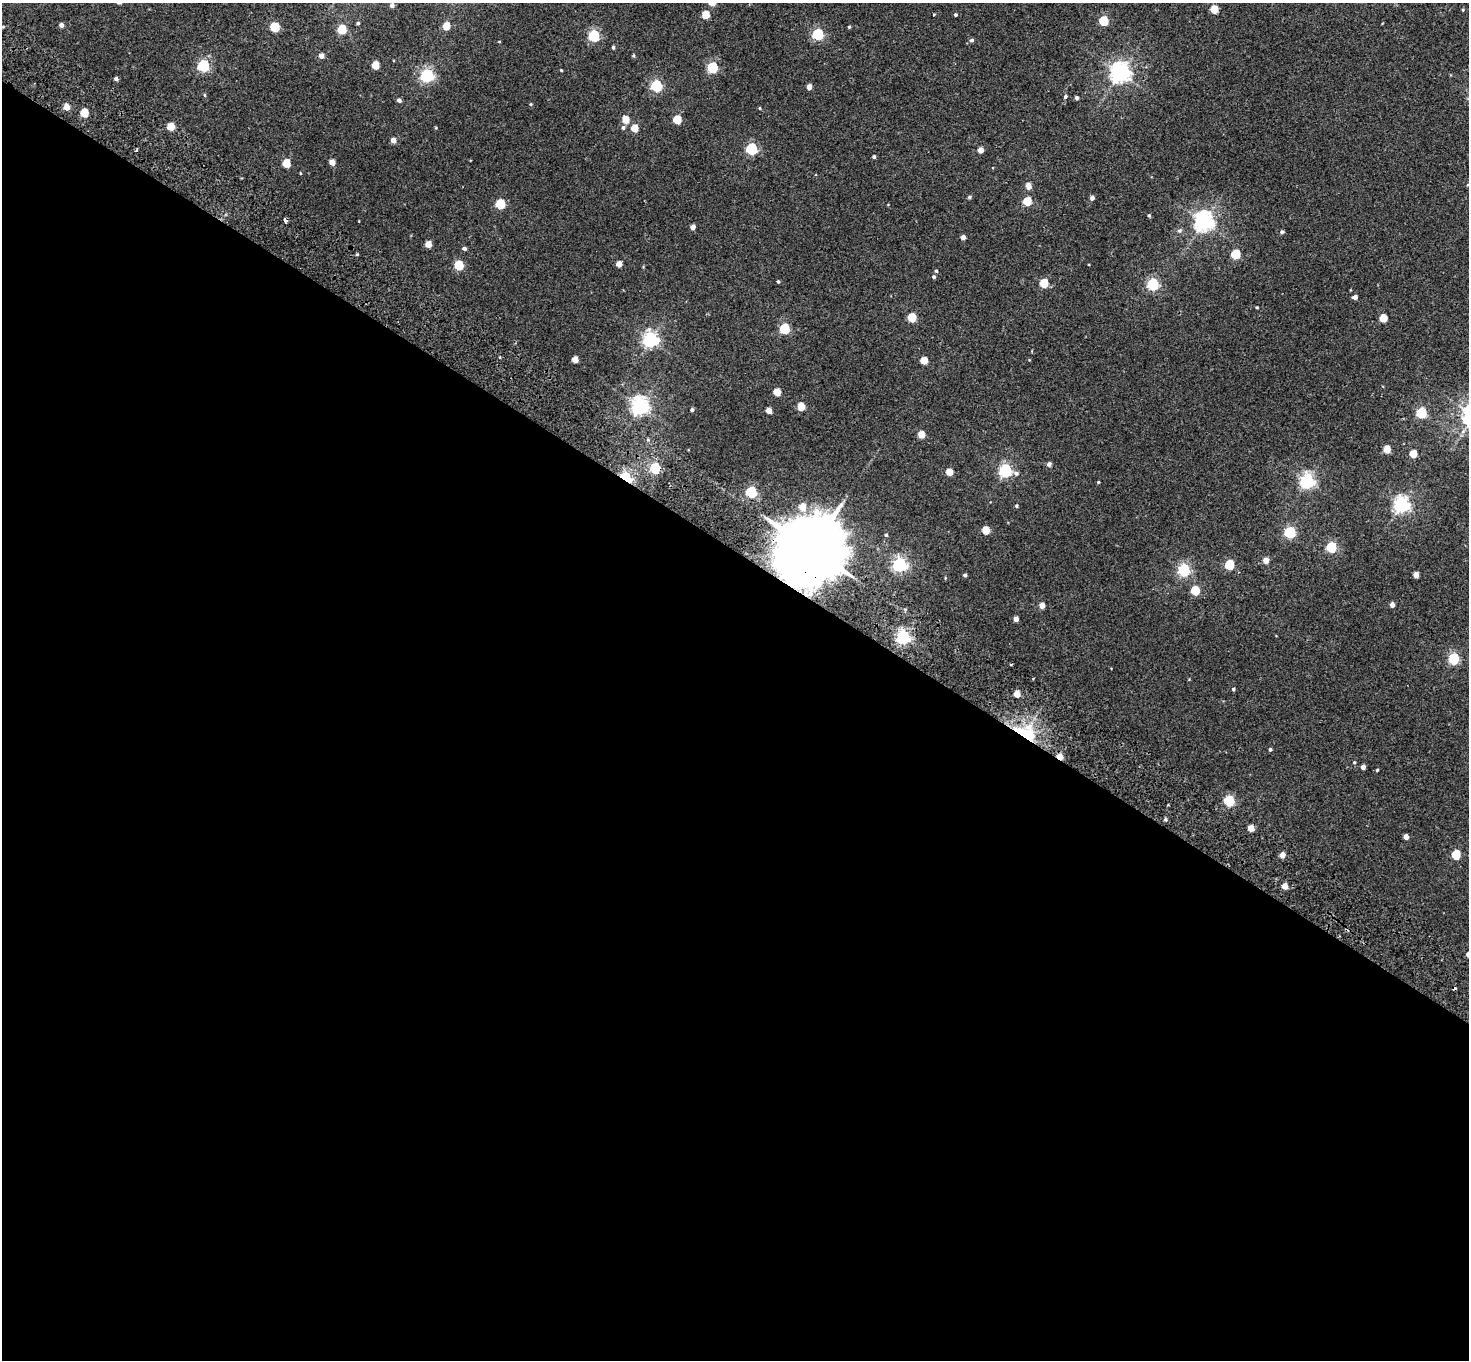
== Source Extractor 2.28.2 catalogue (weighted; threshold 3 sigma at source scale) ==
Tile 14 of 4 x 4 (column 2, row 4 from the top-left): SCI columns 1504-2970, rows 204-1561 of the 5943 x 5978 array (HDU 1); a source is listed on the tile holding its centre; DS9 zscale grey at full resolution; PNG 1471 x 1362 px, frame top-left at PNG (2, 3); no overlay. Shown black and unused: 60% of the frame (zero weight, under 2 of 3 exposures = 3% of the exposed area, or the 3 px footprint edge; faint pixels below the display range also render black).
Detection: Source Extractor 2.28.2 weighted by HDU 2 'WHT'; one run over the whole footprint, this tile lists its part. Background 0.0289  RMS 0.0064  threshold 0.0289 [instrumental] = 3 sigma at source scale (4.5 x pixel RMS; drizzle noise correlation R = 1.50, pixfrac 1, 0.05/0.05 arcsec/px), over >= 5 px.
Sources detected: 131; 2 cosmic-ray / hot-pixel residue — not listed; the other 129 listed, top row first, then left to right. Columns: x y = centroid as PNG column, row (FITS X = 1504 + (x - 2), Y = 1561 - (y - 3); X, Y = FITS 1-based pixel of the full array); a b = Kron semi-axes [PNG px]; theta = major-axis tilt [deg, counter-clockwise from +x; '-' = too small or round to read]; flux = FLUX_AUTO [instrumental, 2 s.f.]
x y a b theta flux
392 5 4 4 - 2.3
1214 9 5 5 - 17
1463 10 4 3 - 0.65
705 15 5 5 - 16
934 15 4 3 - 0.55
955 15 4 4 - 0.9
1103 21 5 5 - 30
358 23 4 3 - 0.97
61 25 4 4 - 2.3
446 26 5 4 - 12
275 27 5 5 - 33
849 27 4 3 - 0.74
342 29 5 5 - 29
818 34 5 5 - 67
594 36 5 5 - 67
972 40 5 4 - 1.3
613 47 4 4 - 0.88
633 55 5 3 - 0.68
321 56 4 4 - 4
375 65 5 5 - 14
203 66 5 5 - 81
713 68 5 5 - 53
561 70 4 2 - 0.54
1120 73 7 7 - 330
427 76 6 5 - 120
116 79 4 4 - 1.5
656 86 5 5 - 67
809 87 4 4 - 4.5
204 95 5 3 - 0.61
1065 97 4 3 - 1.4
1077 98 4 4 - 1.3
399 100 5 4 - 1.9
531 104 4 3 - 0.69
67 107 5 4 - 7.2
760 108 4 3 - 0.5
84 113 5 5 - 19
626 120 5 5 - 12
677 120 5 5 - 20
171 127 5 5 - 13
623 127 6 5 - 1.3
635 128 5 4 - 11
393 140 4 4 - 4.6
752 149 5 5 - 68
136 150 4 2 - 0.76
981 150 4 4 - 6.3
874 157 4 4 - 1.1
332 162 4 4 - 6.5
286 163 5 5 - 18
1028 186 5 4 - 5.9
969 197 4 4 - 1.1
1092 198 4 4 - 2.2
1027 201 5 5 - 23
500 204 5 5 - 32
1149 215 5 4 - 0.77
1204 222 7 6 - 310
692 227 4 4 - 3.1
1179 231 6 6 - 1.5
1282 232 5 5 - 1.2
963 237 4 4 - 3
428 244 5 4 - 7.9
464 249 5 4 - 1.8
1235 254 5 5 - 31
619 264 4 4 - 5.9
459 265 5 5 - 33
936 271 4 4 - 0.78
934 277 5 4 - 1
778 281 4 3 - 0.81
1044 283 5 5 - 22
1153 284 5 5 - 75
1355 297 4 4 - 2.3
1257 307 3 3 - 0.65
912 317 5 5 - 23
1383 318 5 5 - 16
784 329 5 5 - 42
651 340 6 6 - 170
575 359 5 4 - 7.8
924 361 5 5 - 12
777 392 5 5 - 12
640 406 6 6 - 240
801 407 5 5 - 15
692 410 4 4 - 1.3
769 410 4 4 - 5.9
1421 413 5 5 - 53
921 434 5 4 - 12
1387 449 5 4 - 14
1413 454 5 4 - 13
1049 464 5 5 - 2
655 468 5 5 - 46
1005 471 6 5 - 99
949 472 5 4 - 9.8
1016 473 7 5 -28 1.8
625 477 5 4 - 83
1307 481 6 6 - 160
1098 482 4 3 - 0.63
751 492 5 5 - 57
1401 505 6 6 - 200
1016 506 4 4 - 0.83
803 507 6 6 - 9.2
986 530 5 5 - 14
1290 533 5 5 - 67
886 535 4 4 - 0.77
1331 547 5 5 - 43
811 549 19 16 44 7000
1266 560 5 5 - 5
900 565 6 6 - 140
1229 565 5 5 - 33
1184 570 6 5 - 88
965 575 3 3 - 1.1
1416 575 5 4 - 5.3
1195 590 5 5 - 26
1042 605 4 4 - 5.7
1392 605 4 4 - 3.5
1016 619 4 4 - 3.7
903 637 6 6 - 150
1454 659 5 5 - 60
1233 689 4 3 - 0.84
1017 694 5 4 - 8.4
1028 734 21 10 -28 35
1270 749 4 3 - 0.93
1060 757 5 4 - 7.9
1363 767 4 4 - 2.6
1377 770 4 3 - 0.58
1229 801 5 5 - 47
1165 820 5 3 - 0.81
1251 828 5 4 - 6.7
1406 837 4 4 - 4
1282 855 4 4 - 5.6
1456 855 5 5 - 26
1285 886 4 4 - 6.3
Overlapping masked pixels (flux is a lower limit): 5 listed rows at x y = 655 468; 625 477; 811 549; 1028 734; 1060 757